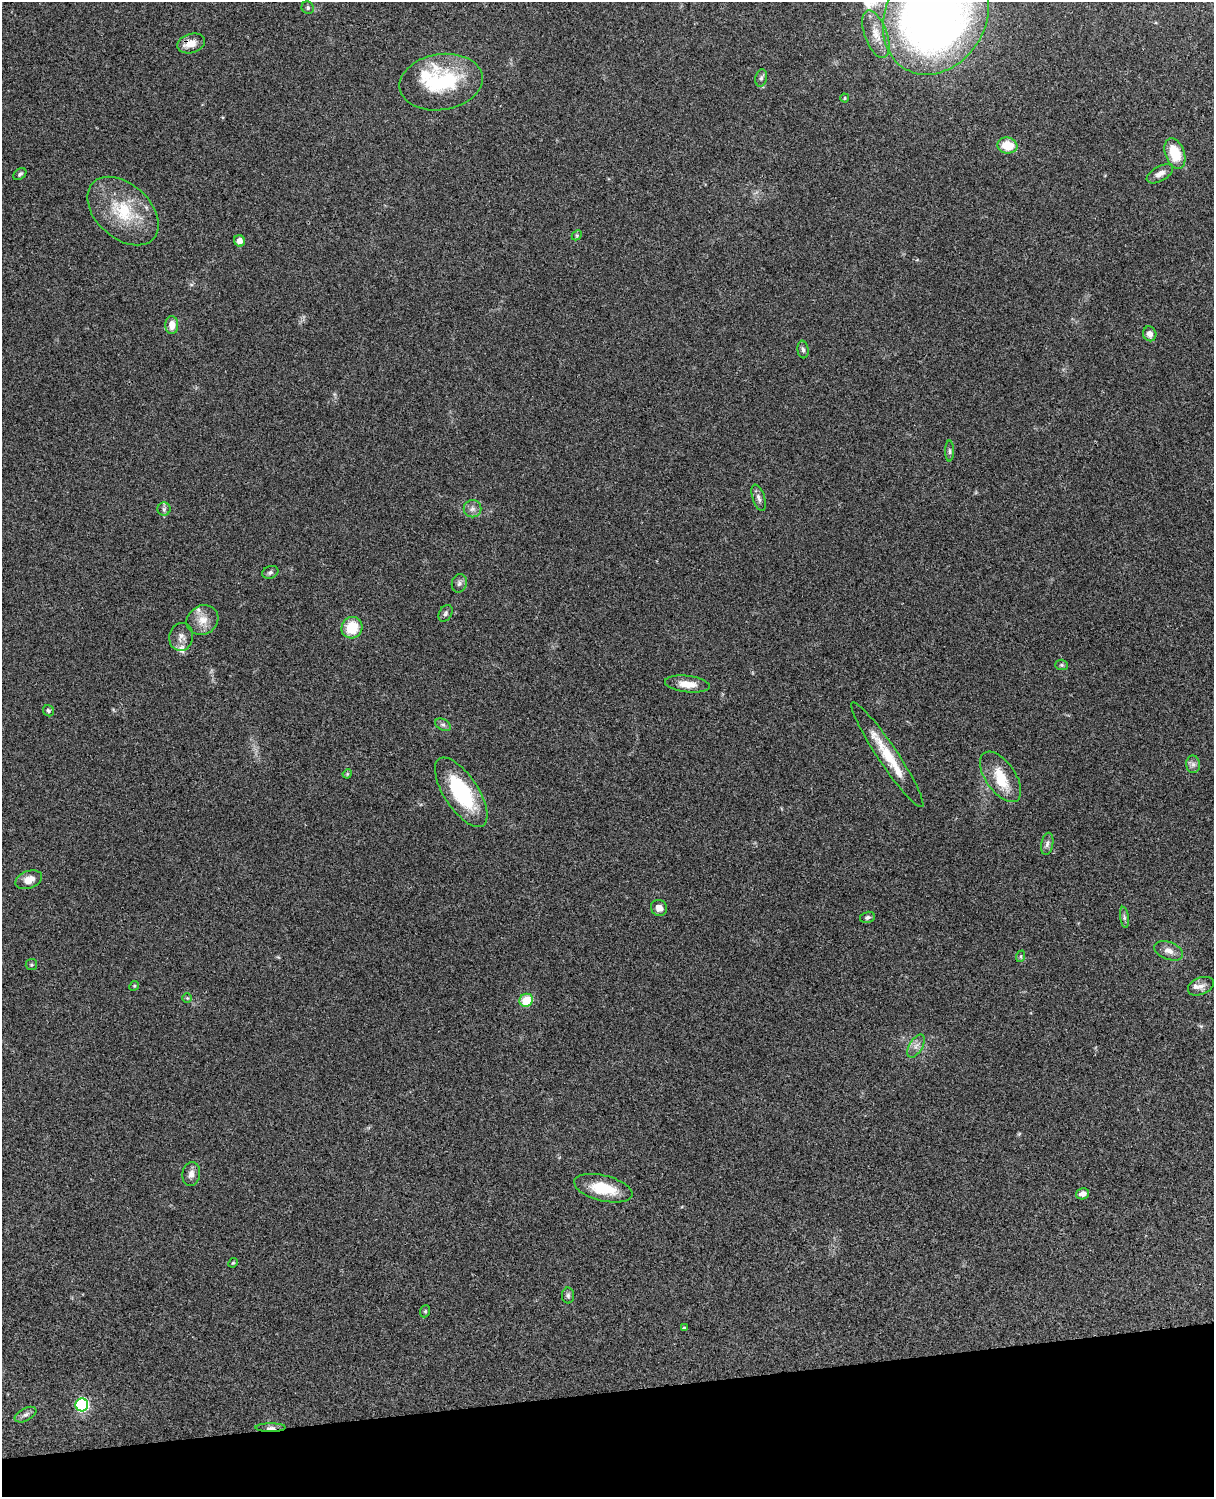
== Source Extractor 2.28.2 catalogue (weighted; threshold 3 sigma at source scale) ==
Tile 10 of 4 x 3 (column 2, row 3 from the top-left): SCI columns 1333-2544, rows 278-1772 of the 5088 x 4927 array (HDU 1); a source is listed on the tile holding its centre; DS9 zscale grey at full resolution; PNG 1216 x 1499 px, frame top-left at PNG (2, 2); each listed source drawn as its Kron ellipse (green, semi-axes under 4 px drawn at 4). Shown black and unused: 7% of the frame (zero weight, under 3 of 4 exposures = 6% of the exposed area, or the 3 px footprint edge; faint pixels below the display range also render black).
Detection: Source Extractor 2.28.2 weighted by HDU 2 'WHT'; one run over the whole footprint, this tile lists its part. Background 0.0889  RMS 0.0061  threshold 0.0275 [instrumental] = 3 sigma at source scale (4.5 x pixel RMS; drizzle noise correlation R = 1.50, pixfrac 1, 0.05/0.05 arcsec/px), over >= 5 px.
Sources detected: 65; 1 inside a brighter object's white glare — neither listed nor drawn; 5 inside a brighter listed object's ellipse — not listed separately; the other 59 listed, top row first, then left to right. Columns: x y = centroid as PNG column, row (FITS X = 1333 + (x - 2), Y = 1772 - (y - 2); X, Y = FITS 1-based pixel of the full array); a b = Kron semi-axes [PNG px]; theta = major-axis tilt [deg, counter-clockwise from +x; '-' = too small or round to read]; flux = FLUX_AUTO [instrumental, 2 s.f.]
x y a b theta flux
308 8 6 6 - 1.3
936 16 62 50 60 450
876 34 25 11 -69 9.3
191 43 14 9 17 6.3
761 78 9 5 79 1.6
441 82 42 28 9 50
845 98 4 4 - 0.58
1007 145 10 8 -9 14
1175 153 16 9 -69 17
20 174 7 5 38 1.2
1160 174 14 7 30 3.8
123 211 41 27 -42 32
577 235 5 4 - 0.85
239 241 6 5 - 4
172 325 9 6 -90 5.8
1150 334 7 6 - 3.2
803 350 9 5 -82 1.6
950 451 10 4 -90 1.3
759 498 14 6 -72 2.6
164 509 6 6 - 1.5
472 509 9 8 - 2.7
270 572 8 6 20 1.6
459 583 9 7 74 2
446 613 9 6 59 1.6
202 620 16 14 31 7.7
352 628 11 10 - 17
181 637 14 12 77 4.2
1062 665 6 5 - 1.1
687 684 22 8 -7 8
48 711 6 5 - 1.1
443 725 8 5 -28 1.5
887 755 62 10 -56 20
1193 764 8 7 - 2
347 774 5 3 - 0.62
1000 777 29 14 -55 16
461 792 40 17 -57 45
1047 844 11 6 79 2.2
29 880 14 8 19 6.4
659 908 8 7 - 3.8
867 917 7 5 14 1.5
1124 917 11 4 -82 1.5
1169 951 15 8 -21 4.4
1021 956 6 4 71 0.79
31 965 6 5 - 0.94
134 986 5 4 - 0.61
1201 986 14 8 22 3.5
187 998 5 5 - 0.71
526 1000 7 6 - 14
916 1046 12 6 59 3.3
191 1174 12 9 79 3.4
603 1188 30 13 -14 20
1083 1194 7 5 14 3.8
233 1263 5 4 - 0.62
568 1295 8 6 -89 1.5
425 1311 6 5 - 0.94
684 1328 3 3 - 0.74
82 1405 6 6 - 78
25 1415 12 6 27 2.2
271 1428 15 4 0 2.3
Overlapping masked pixels (flux is a lower limit): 2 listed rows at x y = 191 43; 271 1428
Isophote crosses this tile's border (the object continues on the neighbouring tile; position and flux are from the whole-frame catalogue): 1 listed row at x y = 936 16